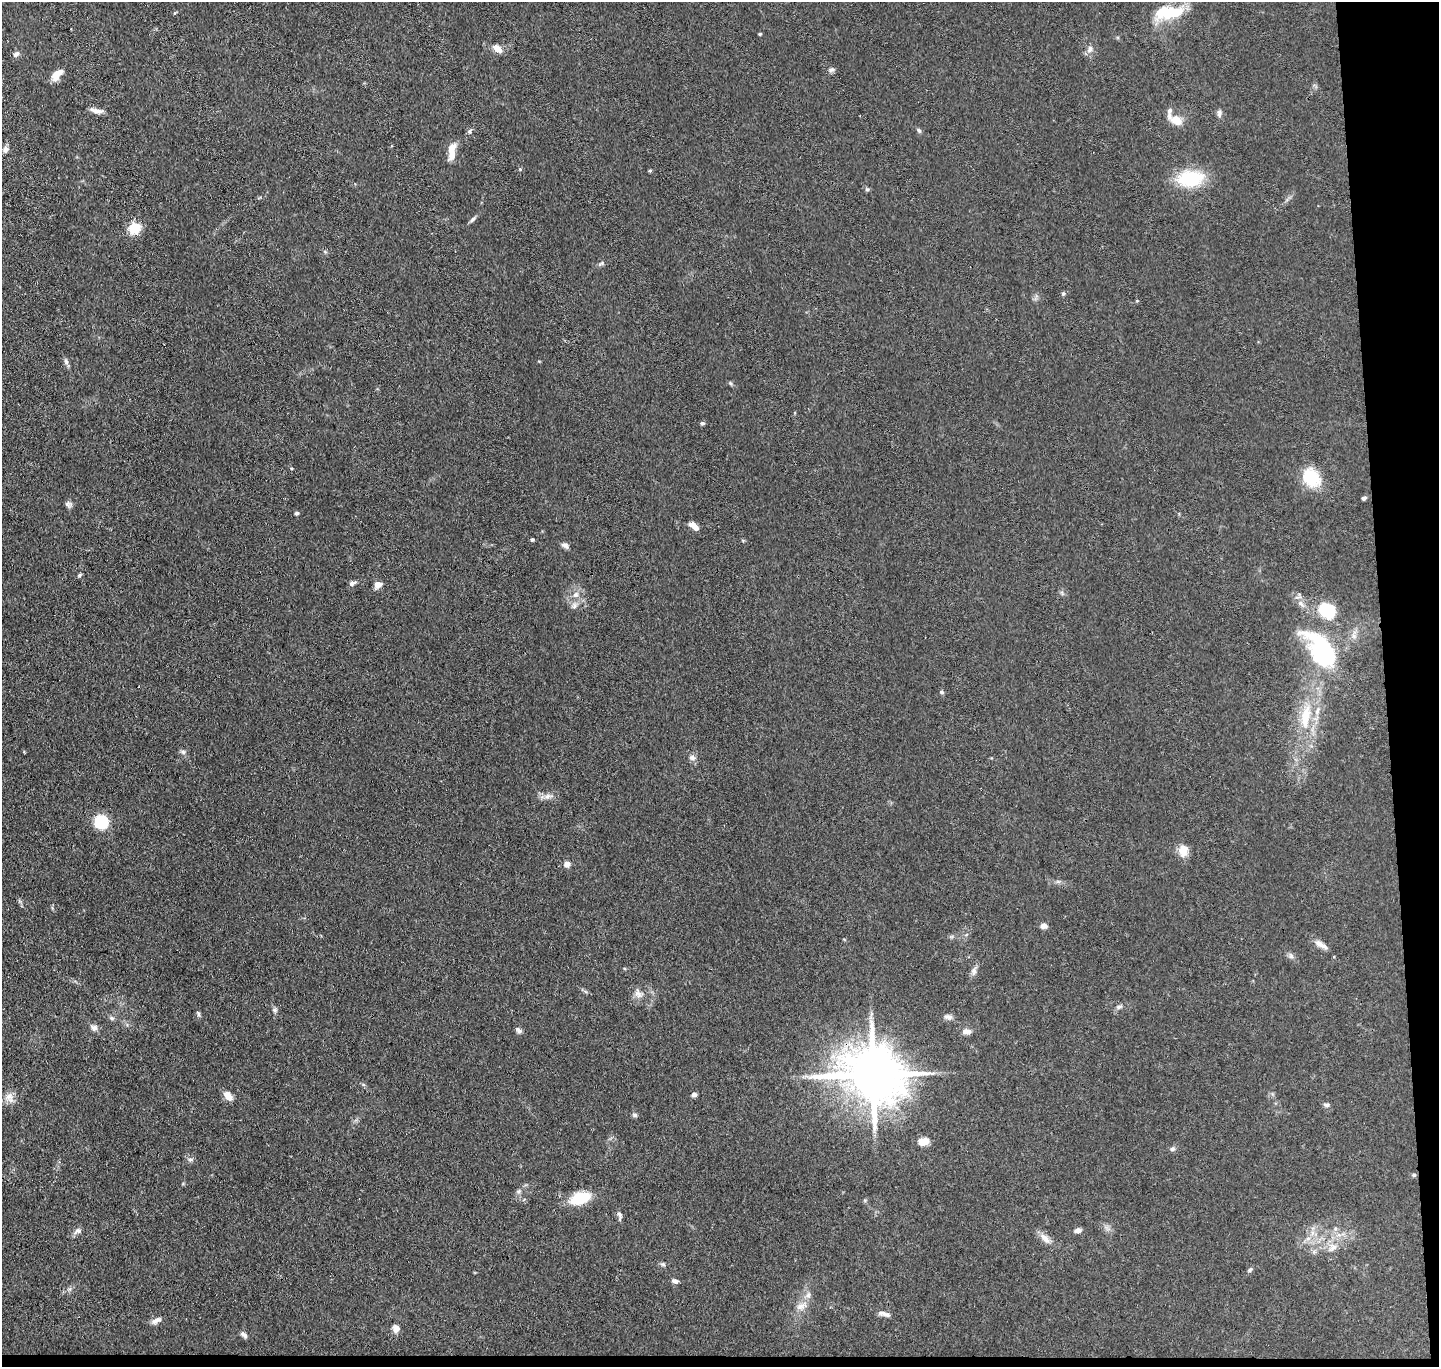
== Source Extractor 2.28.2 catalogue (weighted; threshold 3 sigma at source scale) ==
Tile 9 of 3 x 3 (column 3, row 3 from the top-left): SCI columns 2932-4368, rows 126-1490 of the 4423 x 4346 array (HDU 1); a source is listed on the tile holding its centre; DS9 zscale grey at full resolution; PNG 1441 x 1369 px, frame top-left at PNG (2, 2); no overlay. Shown black and unused: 5% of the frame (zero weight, under 3 of 4 exposures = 5% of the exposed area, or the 3 px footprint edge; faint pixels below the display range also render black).
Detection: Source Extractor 2.28.2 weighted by HDU 2 'WHT'; one run over the whole footprint, this tile lists its part. Background 0.0905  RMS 0.0073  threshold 0.0327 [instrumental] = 3 sigma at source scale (4.5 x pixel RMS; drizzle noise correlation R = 1.50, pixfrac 1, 0.05/0.05 arcsec/px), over >= 5 px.
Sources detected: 90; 1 inside a brighter object's white glare — not listed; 2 inside a brighter listed object's ellipse — not listed separately; the other 87 listed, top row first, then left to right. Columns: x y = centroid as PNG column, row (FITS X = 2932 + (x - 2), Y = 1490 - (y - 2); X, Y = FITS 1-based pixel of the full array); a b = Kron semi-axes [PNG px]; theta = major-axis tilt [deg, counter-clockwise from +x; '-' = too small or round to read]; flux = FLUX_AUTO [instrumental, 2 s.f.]
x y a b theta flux
1168 12 34 14 5 31
760 34 4 3 - 0.79
497 48 12 8 -43 5.3
1090 49 11 6 68 3
16 54 7 6 - 2.6
832 70 9 6 23 1.8
57 75 16 8 49 8.1
96 111 18 6 -10 3.9
1219 113 10 6 -88 2.2
1177 121 17 12 -26 10
919 131 6 5 - 1.4
5 149 9 6 87 2.7
452 152 21 8 84 9.2
520 169 5 4 - 0.86
650 171 4 3 - 1
1190 179 24 15 5 42
867 189 6 5 - 1.1
472 219 9 5 48 1.8
134 228 14 12 37 14
325 252 6 4 -20 0.93
602 263 8 4 32 1.4
1063 294 6 5 - 1.3
1137 301 4 4 - 0.66
66 362 8 6 -73 2
730 383 6 4 -71 0.88
702 423 5 4 - 1.6
1311 477 24 18 -47 23
1364 498 5 4 - 1.5
68 504 9 7 -8 2.2
297 513 4 4 - 1.7
693 525 8 6 -11 4.6
532 540 4 4 - 1.1
565 545 10 6 -24 2.4
79 575 6 4 47 1
352 583 9 5 23 2.2
378 585 8 6 24 5.3
575 595 9 7 43 3.6
1300 603 10 6 -45 3.5
1326 610 20 16 -33 29
1325 656 54 21 -48 75
941 692 6 4 -27 1.1
1305 717 35 12 82 25
183 752 7 5 -43 1.6
692 758 9 7 -61 2.8
548 796 11 7 13 3.8
101 822 9 9 - 41
1183 850 15 11 -88 7.9
567 864 7 7 - 3.7
1043 926 8 6 5 3.2
1321 944 20 6 -31 4.6
1291 956 7 6 - 1.9
974 971 12 7 81 3
638 994 13 8 -57 4.3
1119 1007 8 5 6 1.8
275 1010 7 5 0 1.6
198 1014 8 4 -82 1.3
948 1017 13 6 -8 2.7
112 1018 6 5 - 1.5
94 1028 9 8 - 2.9
519 1030 9 6 -38 2.1
966 1031 12 7 -4 3.5
873 1075 17 14 -10 4700
694 1095 6 5 - 2.2
228 1096 13 7 -49 5.8
9 1097 14 9 -53 5.4
1326 1105 8 5 -8 1.6
635 1115 7 5 -2 1.5
923 1141 13 9 21 6.8
1172 1149 7 6 - 1.5
190 1159 7 5 5 1.7
1414 1175 6 5 - 1.2
519 1191 7 4 71 1.4
580 1198 22 11 17 26
619 1215 12 5 -80 2.2
1078 1230 7 6 - 3.3
78 1231 11 7 21 3
1045 1238 17 8 -47 5.3
1332 1248 15 10 46 6.7
663 1264 7 5 -3 1.4
1250 1270 8 5 46 1.4
675 1281 8 5 -22 2.3
808 1295 9 6 74 2.7
801 1306 13 7 27 4.5
886 1314 11 6 -9 2.7
156 1320 13 6 29 3.4
396 1328 9 8 - 4.2
244 1335 10 5 -40 2.1
Overlapping masked pixels (flux is a lower limit): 1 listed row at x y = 873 1075